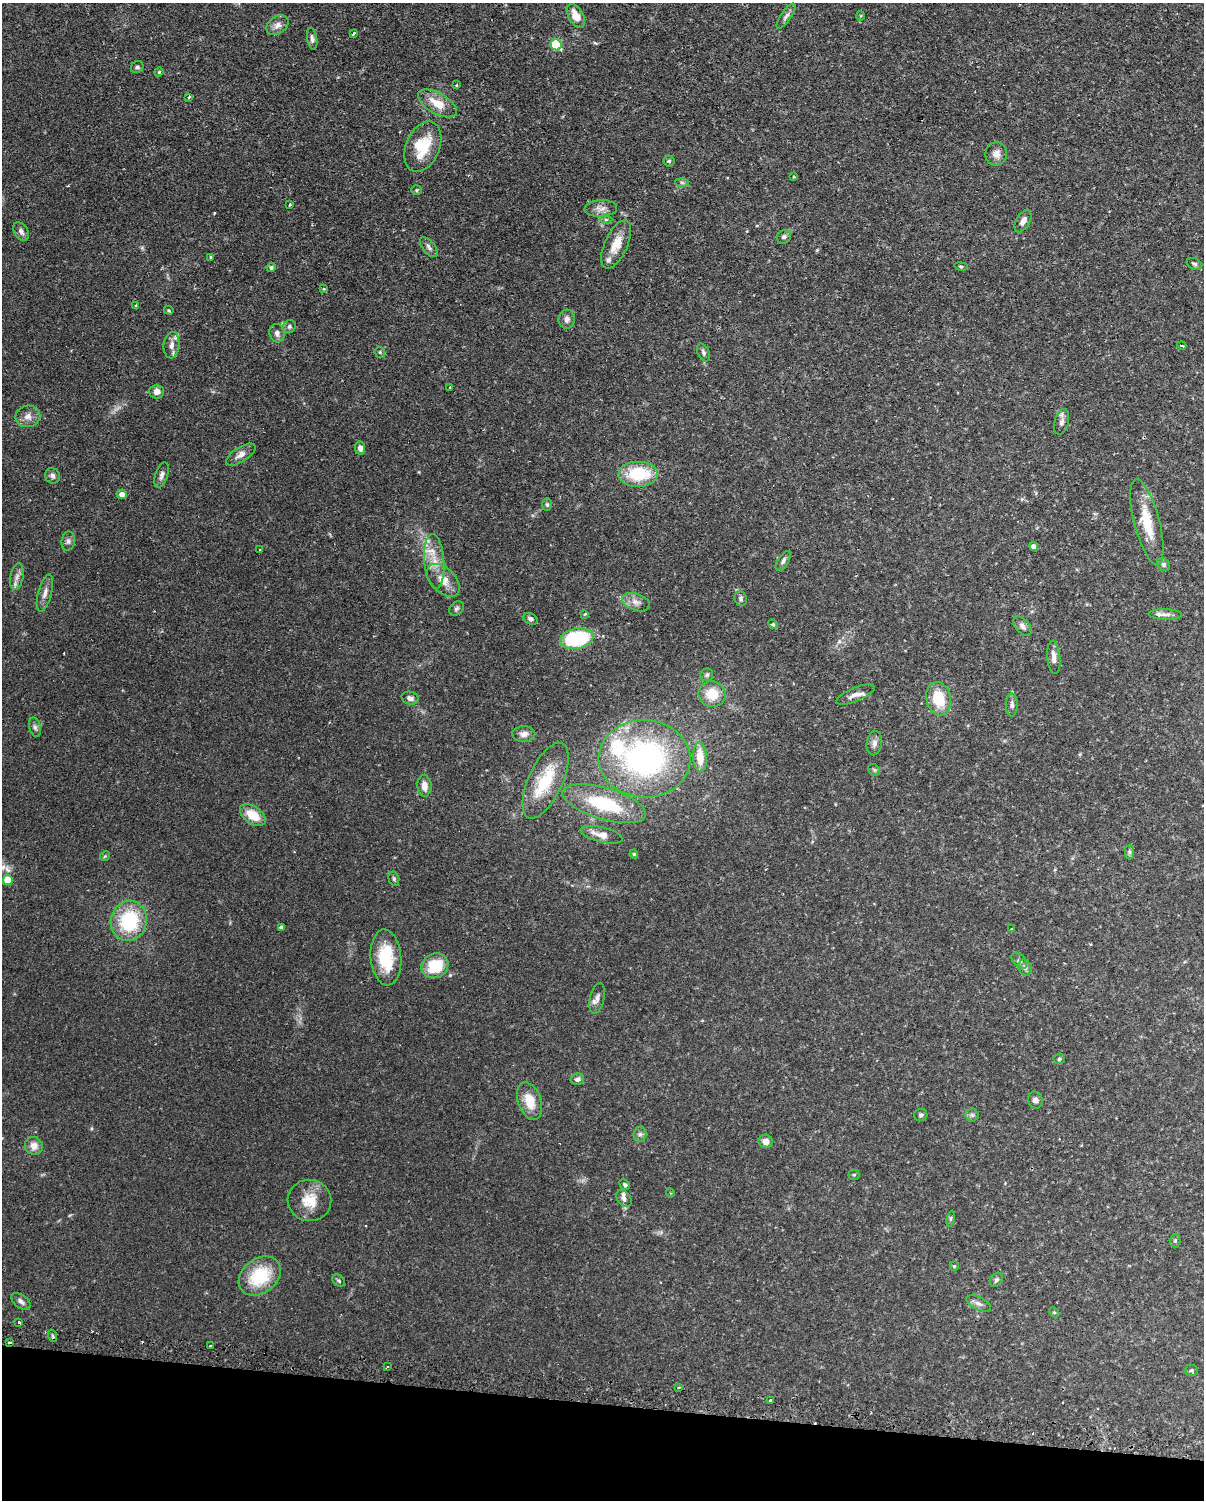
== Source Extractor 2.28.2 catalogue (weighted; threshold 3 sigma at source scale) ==
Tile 11 of 4 x 3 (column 3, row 3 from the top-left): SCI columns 2435-3636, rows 260-1757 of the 4868 x 4896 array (HDU 1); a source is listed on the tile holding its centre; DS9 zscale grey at full resolution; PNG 1206 x 1502 px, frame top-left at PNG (2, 3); each listed source drawn as its Kron ellipse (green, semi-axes under 4 px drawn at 4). Shown black and unused: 6% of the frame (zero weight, under 2 of 3 exposures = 4% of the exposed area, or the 3 px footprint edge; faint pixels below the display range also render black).
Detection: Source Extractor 2.28.2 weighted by HDU 2 'WHT'; one run over the whole footprint, this tile lists its part. Background 0.106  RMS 0.0054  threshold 0.0244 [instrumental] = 3 sigma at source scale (4.5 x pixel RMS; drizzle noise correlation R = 1.50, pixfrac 1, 0.05/0.05 arcsec/px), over >= 5 px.
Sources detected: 140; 2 cosmic-ray / hot-pixel residue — neither listed nor drawn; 6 inside a brighter listed object's ellipse — not listed separately; the other 132 listed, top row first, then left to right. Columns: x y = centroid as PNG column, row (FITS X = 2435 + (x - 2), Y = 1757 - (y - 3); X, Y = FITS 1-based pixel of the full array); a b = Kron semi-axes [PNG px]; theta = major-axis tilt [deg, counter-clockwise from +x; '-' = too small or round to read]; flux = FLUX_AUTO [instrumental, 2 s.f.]
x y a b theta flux
576 16 13 7 -59 7.7
786 16 15 5 55 1.9
861 16 5 3 - 0.5
278 25 12 8 36 3.4
354 33 4 3 - 1.5
312 39 11 5 -81 1.6
556 45 5 5 - 30
137 67 6 5 - 1.3
159 72 4 3 - 0.53
457 85 3 2 - 0.72
189 97 4 3 - 1.6
437 103 21 10 -30 9.8
423 147 26 16 68 20
996 154 11 11 - 3.8
669 161 5 5 - 0.83
794 177 3 2 - 0.56
682 182 7 4 -2 0.9
417 190 5 5 - 0.64
289 205 3 3 - 1.3
601 208 16 8 4 3.6
606 219 6 4 0 0.83
1023 221 12 6 60 2.9
21 232 10 7 -57 2.1
784 237 7 6 - 1.5
616 244 26 11 65 9.3
429 247 12 6 -51 1.8
210 257 3 3 - 0.99
1194 264 8 5 -27 1.2
961 266 7 3 -9 0.6
271 267 5 4 - 0.87
324 289 3 3 - 0.68
136 305 3 3 - 0.87
169 310 5 4 - 0.58
567 319 9 8 - 2.4
289 327 7 6 - 1.4
277 333 9 7 -75 2.5
172 345 13 8 84 3.8
1182 346 5 2 - 0.5
380 352 6 5 - 0.77
703 352 9 5 -64 1.4
450 387 3 2 - 0.67
157 392 7 7 - 3.2
28 416 12 10 11 3.9
1062 422 13 7 74 2.2
360 448 6 5 - 2.4
241 455 17 7 33 3.5
638 474 20 13 0 25
162 475 13 6 72 2.2
52 476 8 7 - 1.9
122 494 5 5 - 2.9
547 505 6 5 - 0.96
1147 522 44 12 -75 17
68 541 10 7 81 1.7
1033 546 4 4 - 2.9
260 550 3 2 - 0.65
434 561 27 10 -86 9.2
783 561 11 5 57 1.6
1163 564 7 5 -49 1.2
17 577 13 6 80 2.8
443 580 20 12 -45 7.5
45 593 19 6 74 3.4
741 599 7 6 - 1.4
636 602 14 8 -19 3.8
456 609 8 6 44 1.3
585 614 4 3 - 0.45
1165 614 17 5 -2 2.5
530 619 7 5 -28 1.3
773 624 5 4 - 0.72
1022 626 11 7 -48 2.2
577 638 17 10 11 53
1054 657 17 6 -84 3.7
707 675 6 6 - 1.1
712 694 13 13 - 11
855 695 20 6 22 3.5
410 698 9 6 -16 2.3
939 699 17 12 -76 16
1012 705 11 6 -89 1.9
35 727 10 5 -75 1.6
524 734 11 8 2 3
874 743 12 7 80 2.5
700 757 14 7 -86 11
645 759 46 38 -2 130
874 770 6 5 - 0.82
546 781 41 17 65 23
424 786 10 7 -87 4.4
604 804 43 15 -16 35
253 815 14 8 -35 11
601 835 21 7 -14 5.8
1129 852 7 4 -90 1.1
634 854 4 4 - 0.52
105 856 5 4 - 0.54
394 879 7 5 -75 0.95
8 880 5 5 - 15
129 921 20 18 74 37
282 927 4 3 - 9.8
1011 929 2 2 - 0.43
386 957 28 15 -85 22
1019 961 9 6 -45 1.5
435 966 14 12 28 18
1025 968 8 6 -73 1.6
597 998 15 7 77 2.7
1059 1059 6 5 - 0.91
577 1079 7 5 11 2
1035 1100 8 7 - 2
530 1101 19 11 -71 11
921 1115 6 6 - 1.3
972 1115 6 6 - 1.2
640 1134 7 6 - 1.5
766 1141 7 6 - 3.4
34 1146 9 8 - 4.5
854 1175 5 5 - 0.74
625 1185 6 4 -44 1
670 1193 4 3 - 0.49
624 1199 9 6 -50 2.1
309 1200 22 20 -11 12
951 1219 8 4 81 0.86
1175 1241 6 5 - 0.86
954 1266 4 4 - 0.55
260 1276 23 17 37 27
996 1280 7 5 53 1.1
339 1281 7 5 -45 0.99
21 1301 11 6 -37 2
978 1303 13 6 -26 2.3
1054 1312 5 4 - 0.72
19 1322 3 3 - 0.71
53 1336 6 4 -70 0.83
9 1342 3 3 - 1.9
210 1346 3 2 - 1.1
387 1366 2 2 - 0.48
1191 1370 6 5 - 0.91
679 1387 3 2 - 1.2
771 1400 3 3 - 1
Overlapping masked pixels (flux is a lower limit): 1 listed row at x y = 9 1342